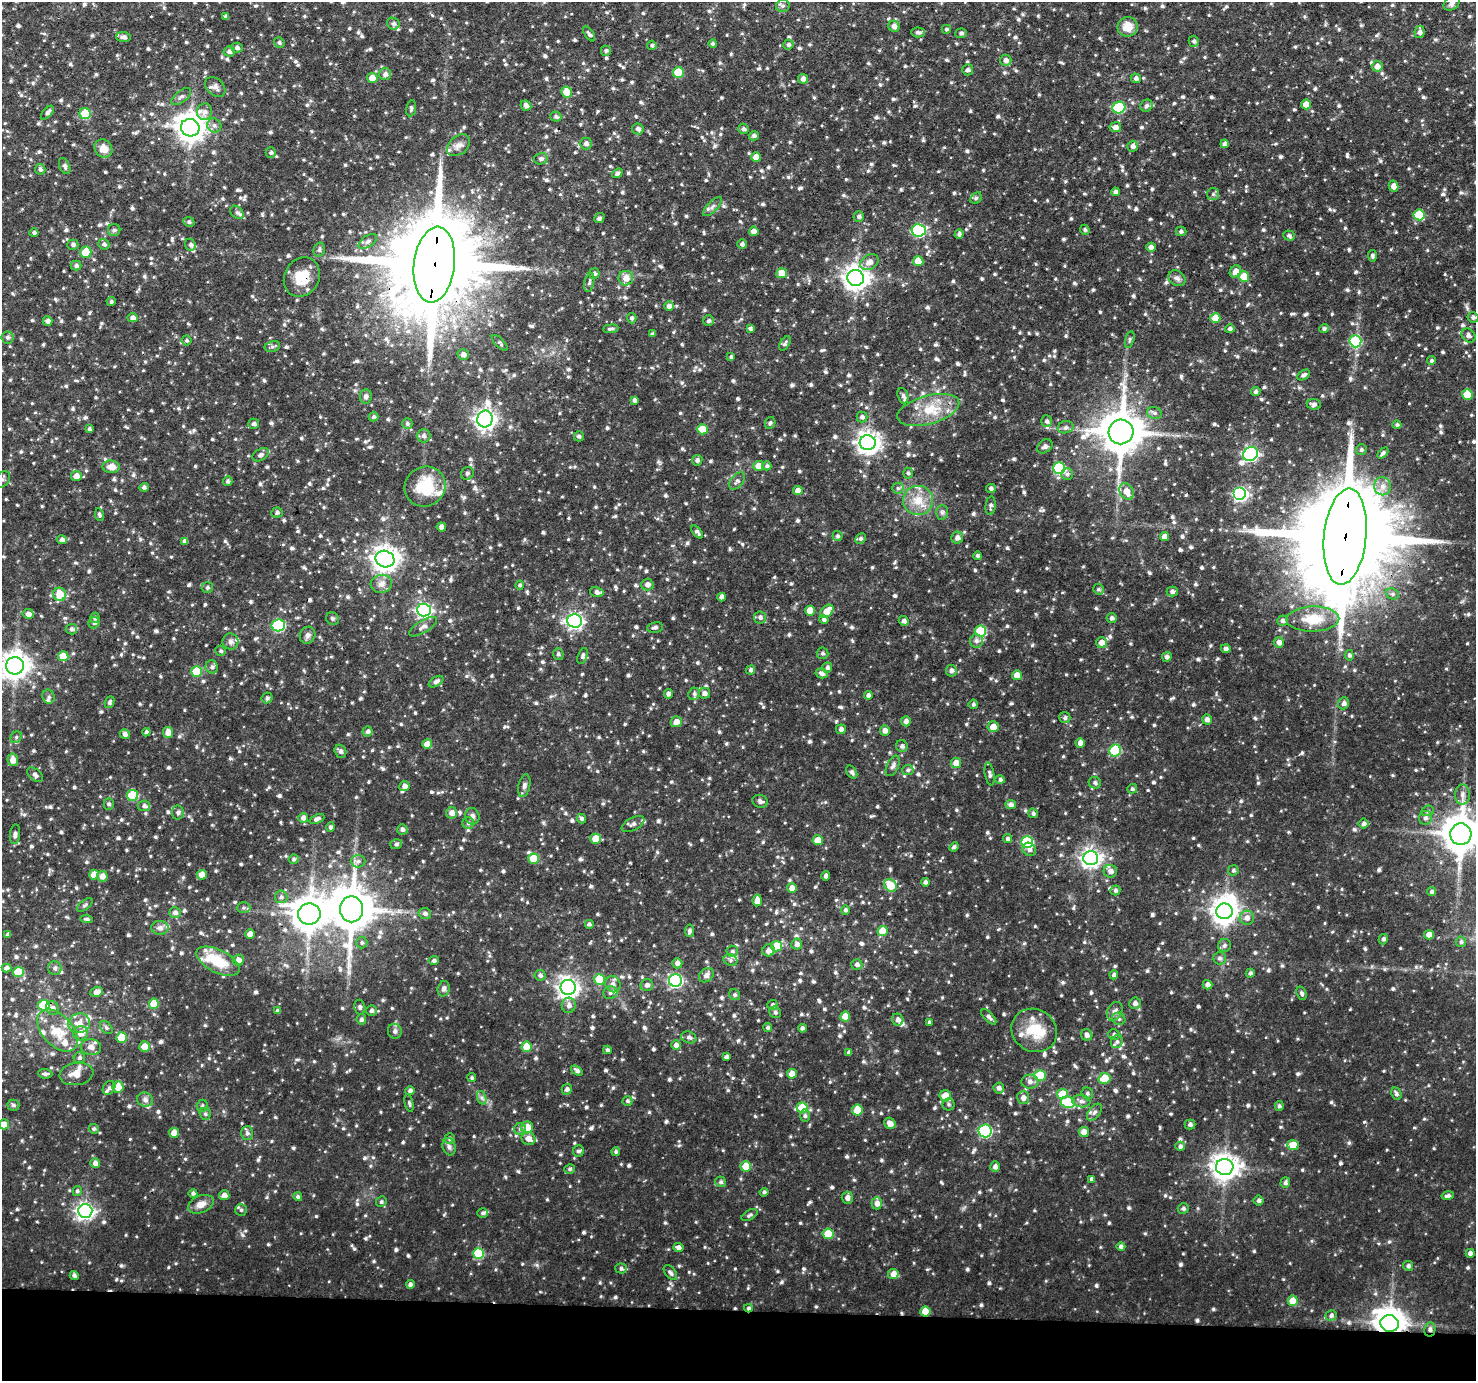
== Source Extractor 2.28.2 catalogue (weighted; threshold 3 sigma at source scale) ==
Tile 8 of 3 x 3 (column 2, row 3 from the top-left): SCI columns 1513-2986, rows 126-1504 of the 4480 x 4512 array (HDU 1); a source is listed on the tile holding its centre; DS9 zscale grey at full resolution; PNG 1478 x 1383 px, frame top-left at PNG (2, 2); each listed source drawn as its Kron ellipse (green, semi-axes under 4 px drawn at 4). Shown black and unused: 5% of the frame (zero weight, under 3 of 4 exposures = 4% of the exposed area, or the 3 px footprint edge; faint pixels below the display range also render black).
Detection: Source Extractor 2.28.2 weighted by HDU 2 'WHT'; one run over the whole footprint, this tile lists its part. Background 0.0748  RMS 0.0065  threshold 0.0294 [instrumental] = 3 sigma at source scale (4.5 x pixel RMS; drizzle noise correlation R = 1.50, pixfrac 1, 0.05/0.05 arcsec/px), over >= 5 px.
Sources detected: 1496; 1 inside a brighter object's white glare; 1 cosmic-ray / hot-pixel residue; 1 long thin detection or spike segment (spike, bleed or trail) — neither listed nor drawn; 36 inside a brighter listed object's ellipse — not listed separately; of the other 1457, all 500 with FLUX_AUTO >= 1.31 (the completeness limit of this list) listed and drawn (957 fainter detections not listed), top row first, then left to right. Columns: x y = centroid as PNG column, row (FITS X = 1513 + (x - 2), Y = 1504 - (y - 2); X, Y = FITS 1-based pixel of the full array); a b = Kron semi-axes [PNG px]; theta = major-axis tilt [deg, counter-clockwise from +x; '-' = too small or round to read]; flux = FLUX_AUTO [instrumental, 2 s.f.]
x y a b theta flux
1452 3 9 6 38 2.1
783 6 7 6 - 1.6
226 17 4 4 - 1.6
393 24 6 5 - 2
894 26 5 5 - 3.1
1127 27 10 9 - 9
946 29 4 4 - 1.3
918 32 7 5 -3 1.8
1420 32 6 5 - 2.2
961 33 6 5 - 1.5
589 34 8 4 -55 1.4
124 37 7 5 -2 2.3
1194 41 5 5 - 1.5
279 42 5 5 - 1.3
713 44 4 4 - 1.3
788 44 5 5 - 1.4
652 45 5 4 - 1.4
237 48 6 5 - 1.8
229 51 5 5 - 2
606 51 5 5 - 1.3
1006 60 6 5 - 2.5
1377 66 5 5 - 4
968 70 5 5 - 1.9
678 72 5 5 - 17
385 74 6 6 - 2.4
372 78 5 5 - 8
1136 78 5 5 - 1.8
803 79 5 5 - 3.2
215 87 11 8 -44 3.3
567 92 6 5 - 10
181 97 12 5 38 2.1
1306 104 5 5 - 6.9
526 105 5 4 - 2.5
1146 106 6 5 - 1.6
411 108 8 5 81 1.6
1119 108 6 5 - 45
205 112 8 7 - 3.2
47 113 8 4 48 1.9
85 114 5 5 - 24
556 117 5 5 - 1.4
214 125 7 6 - 2.4
1115 127 6 5 - 3.9
190 128 9 8 - 770
638 129 6 5 - 1.9
743 129 5 5 - 1.7
754 136 5 4 - 1.7
586 143 6 6 - 2.5
1225 144 4 4 - 2.5
459 145 13 9 39 3.9
1133 146 5 5 - 2.3
103 149 9 8 - 6.3
271 153 5 5 - 1.3
756 157 5 5 - 6.6
541 159 7 6 - 1.9
65 166 8 5 -65 1.8
40 169 5 5 - 1.7
617 173 6 4 37 2
1394 186 5 5 - 4.4
1115 192 4 4 - 1.9
1213 194 6 6 - 1.4
976 198 6 5 - 1.3
713 206 12 5 45 2.3
237 212 7 5 -45 1.8
1419 215 5 5 - 24
859 216 5 5 - 1.6
599 218 5 4 - 1.6
189 222 5 5 - 1.4
114 230 6 6 - 1.4
918 230 7 6 - 70
1085 230 5 4 - 1.3
754 231 5 4 - 3.4
1181 231 5 5 - 1.5
34 233 4 4 - 1.4
959 234 5 4 - 1.6
1289 235 6 5 - 1.7
368 241 10 5 33 2
104 244 6 5 - 1.7
742 244 5 5 - 1.8
73 245 5 5 - 1.6
190 245 6 5 - 1.9
1151 247 4 4 - 2.7
319 250 7 5 75 1.5
86 252 5 5 - 19
1372 256 6 4 -84 1.5
918 261 5 5 - 8.2
869 262 10 7 34 4.6
76 265 5 5 - 1.7
434 265 38 20 83 15000
1235 271 6 5 - 4.3
594 273 5 5 - 1.6
782 273 5 5 - 9
302 277 20 17 59 14
1244 277 5 5 - 12
626 278 7 7 - 6.5
856 278 8 8 - 520
1177 278 9 7 -35 2.7
589 282 10 5 78 1.6
111 302 4 4 - 1.4
669 306 5 5 - 3.3
1473 317 5 5 - 1.7
132 318 5 4 - 2.6
632 318 5 4 - 1.7
1215 318 5 5 - 10
48 321 5 4 - 2.4
708 321 5 5 - 1.3
750 328 4 4 - 1.4
611 329 8 4 5 1.4
1230 329 5 4 - 1.9
1324 329 5 4 - 1.4
653 334 4 3 - 1.3
1468 335 8 6 -44 2
7 337 6 6 - 1.8
1130 339 8 4 75 1.3
187 340 5 5 - 1.3
1355 341 6 6 - 41
500 343 10 4 -45 1.4
785 343 8 4 57 1.6
272 346 8 5 13 1.4
463 354 5 5 - 2.8
731 357 4 4 - 1.3
1431 361 4 4 - 1.3
1304 375 7 4 33 2
1256 392 5 4 - 1.5
1467 394 5 5 - 16
366 396 7 6 - 2.1
903 396 8 5 -73 1.7
635 400 4 4 - 2.2
1314 404 7 5 -7 2
928 410 32 14 15 18
1154 413 7 6 - 1.8
373 417 5 4 - 1.4
862 417 5 5 - 1.9
485 419 8 7 - 330
1047 421 6 5 - 1.9
770 423 6 5 - 1.4
254 424 5 5 - 1.7
407 424 5 5 - 1.4
1397 425 4 4 - 1.4
1066 427 8 6 15 1.9
89 429 4 4 - 1.4
702 429 5 5 - 14
1121 432 12 12 - 2300
423 436 7 6 - 2.1
579 436 5 5 - 1.4
868 443 8 7 - 420
1045 446 8 6 35 2
1361 450 5 5 - 1.5
1383 453 6 4 45 1.7
1250 454 8 6 35 130
261 455 9 5 31 2.1
697 460 5 5 - 1.9
758 466 5 5 - 5.9
767 466 4 4 - 1.5
111 467 8 6 -4 5.1
1059 468 6 5 - 53
467 473 7 6 - 1.5
908 473 5 5 - 1.3
1067 474 6 6 - 1.7
76 476 5 5 - 4.2
2 479 9 6 54 1.7
228 481 5 4 - 1.5
737 481 10 6 51 1.9
1382 486 9 8 - 4.6
144 487 4 4 - 1.7
425 487 21 19 32 26
898 488 5 5 - 1.3
991 489 5 4 - 1.5
798 491 5 4 - 4.4
1126 491 9 6 -64 7
1240 494 6 6 - 120
918 500 15 14 - 11
991 506 9 5 84 1.9
942 512 7 6 - 1.6
277 513 5 5 - 1.5
99 514 6 4 -79 1.4
441 527 4 4 - 2.7
697 532 8 4 -51 1.7
837 536 5 5 - 1.3
1164 537 4 4 - 4.4
1345 537 48 21 84 20000
957 538 6 6 - 2.9
861 539 5 4 - 1.4
62 540 5 4 - 2.2
185 541 4 4 - 2.8
977 556 4 4 - 1.4
385 559 9 8 - 590
381 584 11 9 13 4.4
520 585 4 4 - 1.4
647 585 6 6 - 2.9
207 587 5 5 - 1.4
1098 589 5 5 - 1.4
1172 591 5 5 - 2
597 592 7 5 -15 2.5
60 594 6 6 - 13
1392 594 7 5 -21 1.5
722 597 4 4 - 3.5
424 610 7 6 - 140
810 611 5 5 - 8.1
827 611 8 5 45 8.6
28 614 5 5 - 3.4
760 617 6 6 - 1.8
95 618 5 4 - 1.7
332 618 7 6 - 1.4
1112 618 5 5 - 1.7
824 619 5 4 - 1.7
1313 619 26 12 1 16
575 621 7 6 - 180
904 621 5 4 - 2.4
1282 621 5 5 - 1.9
94 623 6 5 - 1.5
278 625 7 6 - 58
423 627 16 6 31 3.6
655 627 8 5 9 1.9
71 629 6 5 - 1.9
981 631 6 5 - 31
307 635 9 7 61 2.4
976 641 7 6 - 2.2
230 642 8 8 - 2.3
1279 642 5 5 - 3
1102 643 5 5 - 5.3
1226 649 5 4 - 1.9
221 651 5 5 - 1.4
823 653 6 5 - 1.5
558 654 6 5 - 1.3
1349 655 5 4 - 1.4
63 656 5 5 - 11
583 656 8 4 70 1.6
1167 657 5 4 - 1.9
15 666 9 9 - 710
212 667 6 6 - 2
827 667 5 5 - 1.7
751 670 4 4 - 1.6
197 671 5 5 - 20
951 671 6 5 - 2.1
822 673 6 4 -15 2.1
1017 675 5 5 - 5.2
436 682 8 4 31 2.1
704 693 6 5 - 2.9
668 694 4 4 - 2
694 694 6 5 - 1.6
868 695 4 4 - 2.3
49 697 7 6 - 1.6
267 698 5 5 - 1.5
109 702 6 4 65 1.6
1344 703 6 5 - 2.4
973 704 5 4 - 1.4
1065 718 5 5 - 1.7
1207 719 5 5 - 2.8
906 721 5 5 - 2.8
676 722 5 5 - 4.5
993 727 5 5 - 7.3
841 729 5 5 - 2.1
367 731 5 5 - 1.7
885 731 5 5 - 3.7
146 732 4 4 - 1.6
168 732 5 5 - 4.9
125 734 5 5 - 2.3
16 737 6 5 - 1.4
1080 743 5 4 - 3.2
427 744 5 5 - 6.2
902 746 6 5 - 1.9
340 751 7 5 -71 1.8
1115 751 6 5 - 34
13 760 6 5 - 4.9
956 763 5 5 - 7.2
893 766 11 6 65 2
908 770 6 5 - 1.4
852 772 7 5 -55 1.8
990 774 11 4 -79 1.7
35 775 9 5 -41 2.2
1000 779 5 4 - 1.7
1095 783 6 6 - 1.7
404 786 5 5 - 2.7
524 786 11 6 77 2.1
1132 789 5 4 - 1.3
133 795 5 5 - 28
1462 795 10 7 89 3.6
760 801 8 6 -22 1.8
109 804 5 5 - 1.5
1011 805 5 4 - 2.4
144 806 6 5 - 1.8
1428 811 6 5 - 1.3
178 812 7 6 - 2
452 813 5 5 - 3.6
1033 813 5 5 - 1.5
472 816 8 7 - 2.4
303 818 5 5 - 2.6
1425 818 7 6 - 2.1
317 819 8 4 23 2.5
581 819 5 4 - 1.6
468 823 6 5 - 1.5
633 824 12 6 27 2.6
1364 824 5 5 - 1.9
330 827 4 4 - 1.5
402 829 5 5 - 1.9
15 834 10 5 85 2
1461 834 11 10 - 1700
596 839 5 5 - 11
1007 839 4 4 - 1.4
818 840 5 5 - 9.2
1027 842 6 5 - 54
396 844 6 5 - 1.4
954 847 5 4 - 1.7
1029 849 7 6 - 2.2
1091 858 7 7 - 300
294 859 5 4 - 1.4
534 859 5 5 - 17
358 861 7 6 - 2.2
1233 870 5 5 - 1.4
1110 871 6 6 - 3.4
94 875 5 5 - 9.9
202 875 5 4 - 6.8
102 876 5 5 - 4.2
826 876 5 4 - 1.8
925 882 4 4 - 2.2
890 885 7 5 -48 14
792 888 5 4 - 4.3
1115 890 5 5 - 1.8
1432 892 4 4 - 1.4
281 897 6 6 - 2
757 900 6 4 84 5
85 905 9 4 39 1.4
243 908 7 5 2 1.4
351 909 13 11 89 2300
845 910 4 4 - 1.7
1224 911 8 8 - 620
175 912 6 5 - 2.6
425 913 6 5 - 2.1
309 914 11 10 - 1200
1247 918 7 7 - 3.7
86 919 6 4 -5 1.4
589 924 5 5 - 1.5
160 928 8 7 - 3
689 931 6 4 80 1.9
883 931 5 5 - 13
8 934 4 4 - 1.5
250 934 5 4 - 4.4
1429 935 5 4 - 4.9
1383 939 5 4 - 1.9
362 942 6 6 - 1.3
1461 942 5 5 - 1.5
797 944 5 5 - 2.8
1224 945 6 6 - 1.7
776 946 5 5 - 15
769 950 6 6 - 3.9
732 951 6 5 - 1.6
1219 958 6 6 - 1.7
238 960 6 5 - 3.9
730 960 7 5 -24 1.7
218 961 23 11 -27 21
434 961 5 4 - 1.6
677 963 5 5 - 2.6
857 964 5 5 - 2.1
7 968 5 4 - 2.4
55 968 7 6 - 2
18 972 5 5 - 20
1250 973 4 4 - 1.7
540 975 5 5 - 1.8
706 975 8 6 42 3
1114 975 4 4 - 1.8
599 979 5 5 - 19
675 980 6 6 - 110
613 984 8 7 - 3.1
647 985 6 6 - 2.4
1208 985 5 4 - 2.7
568 987 7 7 - 350
444 989 8 6 76 2
96 992 6 5 - 4.2
610 993 7 6 - 2
1301 993 7 4 -70 1.6
735 995 6 5 - 1.3
1135 1003 6 6 - 2.6
154 1004 5 5 - 12
44 1005 6 5 - 24
569 1005 7 7 - 3
772 1005 5 5 - 1.4
360 1007 7 5 -75 1.5
52 1008 7 6 - 2.4
277 1011 4 4 - 1.5
371 1011 5 5 - 1.8
1115 1011 10 7 62 3.1
775 1012 6 5 - 1.5
845 1016 5 5 - 8.7
989 1017 10 4 -46 2.2
361 1019 5 5 - 1.8
1119 1019 7 6 - 1.7
898 1020 6 5 - 2.7
929 1022 4 3 - 1.6
79 1023 11 9 19 6.6
106 1028 7 5 -48 1.4
768 1028 4 4 - 1.3
802 1028 4 4 - 1.9
58 1030 25 15 -47 16
1034 1030 23 21 -32 19
395 1031 7 7 - 2.4
81 1033 7 7 - 5.6
1114 1034 5 5 - 1.5
1087 1035 6 5 - 2.4
689 1037 8 5 -20 1.8
121 1038 5 5 - 17
1117 1041 7 5 59 1.7
676 1045 5 5 - 2.7
144 1046 5 5 - 7.6
91 1047 10 8 -7 4.5
527 1047 5 5 - 15
607 1050 4 4 - 1.5
849 1052 4 4 - 1.4
726 1057 4 3 - 2
79 1058 6 5 - 1.5
577 1070 6 4 -38 1.9
45 1074 7 4 -5 1.8
76 1074 17 11 9 6.7
792 1074 5 5 - 5
1040 1075 6 5 - 16
472 1078 4 4 - 1.4
1104 1078 6 5 - 12
1030 1082 8 7 - 3
118 1087 6 5 - 7.8
109 1088 7 5 57 2.2
999 1088 5 5 - 2.2
567 1089 5 5 - 1.9
410 1091 5 4 - 2.2
1087 1093 6 5 - 1.5
1062 1094 5 5 - 13
1396 1094 6 5 - 1.4
945 1096 6 5 - 9.1
482 1098 7 4 -71 1.5
1023 1098 6 6 - 3.8
145 1100 8 7 - 2.7
627 1101 5 5 - 1.3
1081 1101 9 6 -9 2.7
1068 1102 7 6 - 23
409 1103 9 4 -77 1.4
948 1104 6 6 - 1.4
13 1105 6 5 - 1.7
202 1106 6 5 - 1.4
1279 1106 5 4 - 1.4
802 1108 5 5 - 18
857 1110 5 5 - 12
1094 1112 10 5 52 2.4
205 1114 6 5 - 1.5
805 1116 6 5 - 1.4
890 1123 6 5 - 4.2
4 1124 5 5 - 5.1
1190 1124 5 5 - 1.8
527 1127 6 6 - 10
94 1129 5 4 - 1.3
520 1129 6 6 - 1.6
985 1131 6 6 - 69
1084 1132 5 5 - 5.9
174 1133 5 5 - 7.6
247 1133 7 6 - 1.7
528 1138 7 6 - 5
450 1139 5 5 - 1.3
1293 1145 5 5 - 9.8
1180 1146 5 4 - 2
449 1147 9 6 -74 1.9
579 1151 6 5 - 1.7
616 1152 4 4 - 1.5
95 1163 5 5 - 2.9
746 1166 5 5 - 9.8
995 1167 5 5 - 2.6
1225 1167 9 8 - 650
570 1169 5 5 - 1.3
1091 1179 4 4 - 1.8
721 1182 5 5 - 1.5
1285 1183 5 5 - 1.7
77 1191 5 4 - 1.3
764 1192 4 4 - 1.4
193 1193 4 4 - 1.4
224 1195 5 5 - 4.1
1448 1196 6 4 12 1.8
298 1197 4 4 - 1.4
847 1198 6 5 - 2.8
1259 1200 5 5 - 1.8
381 1202 5 5 - 1.3
877 1203 6 5 - 4
201 1204 13 8 23 5.1
1183 1209 5 5 - 1.4
241 1210 6 6 - 1.4
85 1211 7 7 - 230
483 1213 5 5 - 1.4
750 1215 8 5 29 1.6
828 1234 5 5 - 17
1121 1246 4 4 - 1.9
678 1248 5 4 - 2.6
478 1253 5 5 - 29
1470 1253 4 4 - 2.6
1408 1266 5 5 - 1.7
621 1268 5 5 - 1.5
670 1273 8 5 -50 1.6
893 1274 5 5 - 5
74 1275 5 4 - 1.7
410 1284 4 4 - 2
1293 1301 5 5 - 11
748 1308 4 3 - 1.3
925 1311 5 5 - 12
1331 1315 6 5 - 1.9
1390 1323 9 8 - 950
1430 1329 7 5 79 2.1
Overlapping masked pixels (flux is a lower limit): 10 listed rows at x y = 869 262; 434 265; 302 277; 1345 537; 309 914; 44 1005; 748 1308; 925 1311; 1390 1323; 1430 1329
Isophote crosses this tile's border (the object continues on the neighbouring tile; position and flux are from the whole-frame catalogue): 5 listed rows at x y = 1452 3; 2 479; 15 666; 1461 834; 4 1124